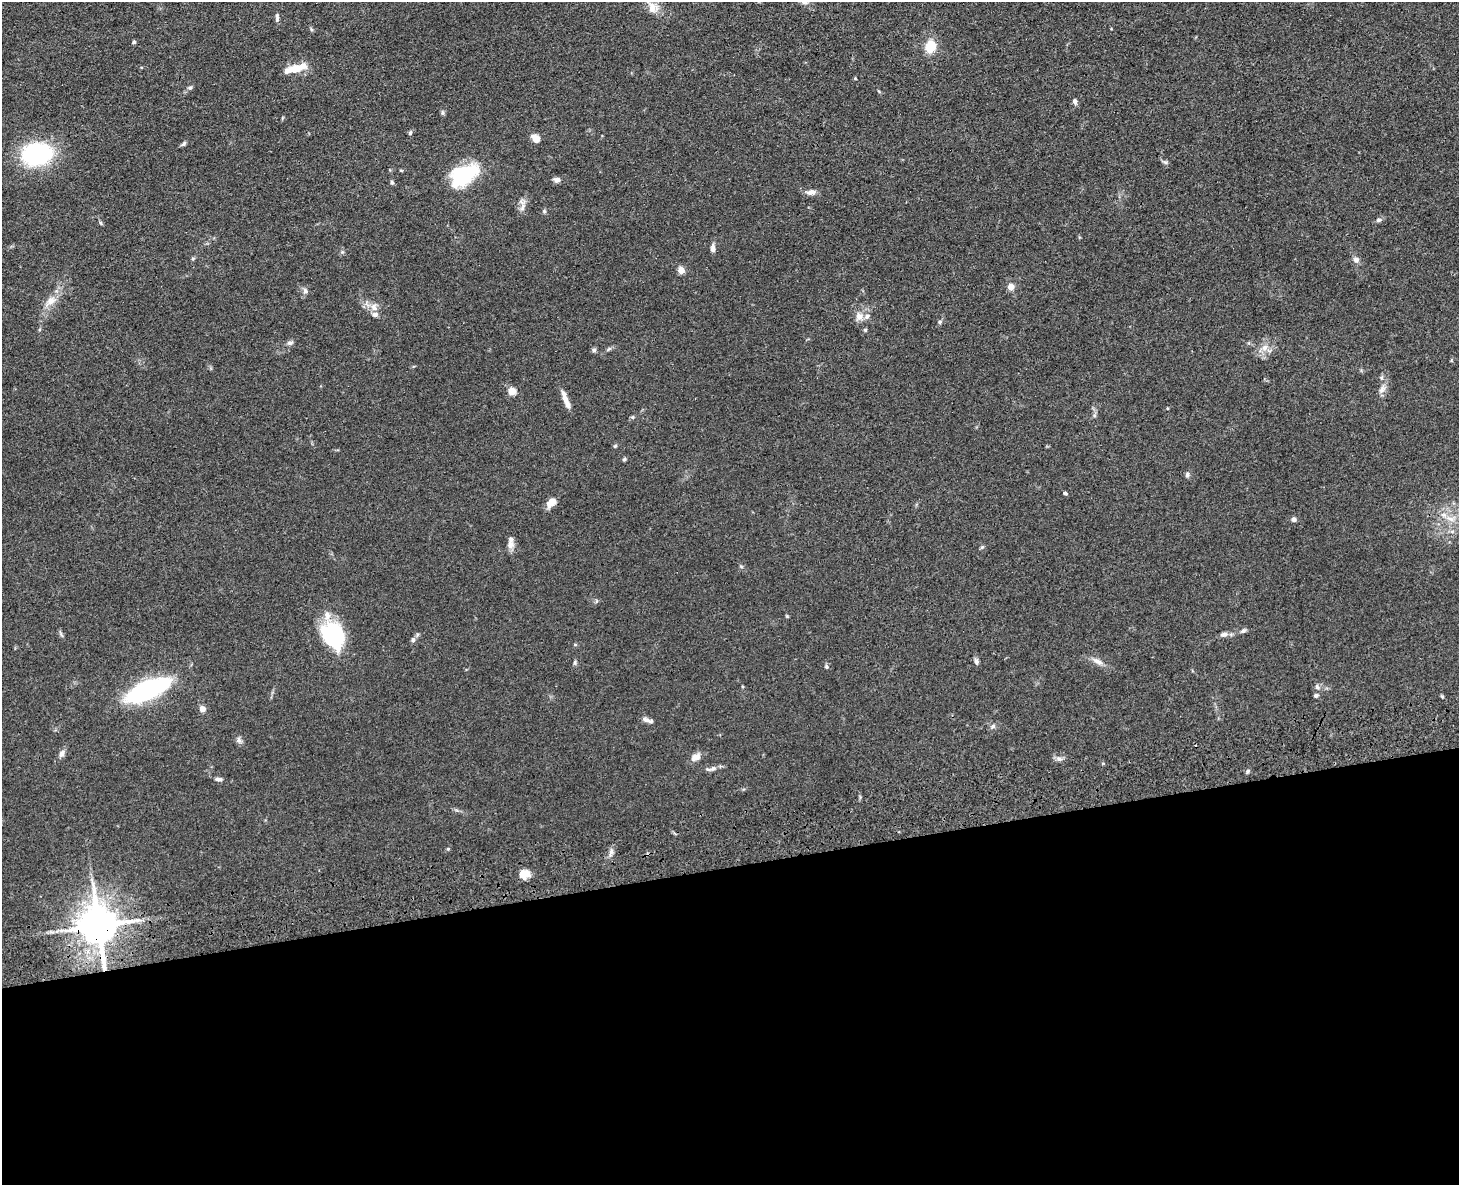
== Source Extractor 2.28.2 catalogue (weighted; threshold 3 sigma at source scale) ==
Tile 11 of 3 x 4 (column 2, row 4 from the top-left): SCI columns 1728-3184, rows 117-1299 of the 4800 x 4963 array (HDU 1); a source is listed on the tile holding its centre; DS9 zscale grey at full resolution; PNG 1461 x 1187 px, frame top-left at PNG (2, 2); no overlay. Shown black and unused: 27% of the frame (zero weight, under 3 of 4 exposures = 6% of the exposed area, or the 3 px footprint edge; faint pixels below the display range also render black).
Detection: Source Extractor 2.28.2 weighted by HDU 2 'WHT'; one run over the whole footprint, this tile lists its part. Background 0.0683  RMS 0.0059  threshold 0.0265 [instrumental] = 3 sigma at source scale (4.5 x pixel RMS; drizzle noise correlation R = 1.50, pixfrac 1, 0.05/0.05 arcsec/px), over >= 5 px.
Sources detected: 86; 1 inside a brighter object's white glare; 1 cosmic-ray / hot-pixel residue — not listed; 3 inside a brighter listed object's ellipse — not listed separately; the other 81 listed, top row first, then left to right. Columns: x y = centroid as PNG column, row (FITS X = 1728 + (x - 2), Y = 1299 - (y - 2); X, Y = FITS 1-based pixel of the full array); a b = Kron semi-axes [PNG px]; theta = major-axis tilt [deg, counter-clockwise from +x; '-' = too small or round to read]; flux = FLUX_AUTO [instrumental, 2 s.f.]
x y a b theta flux
652 8 15 12 -60 6.3
277 17 12 4 -90 1.6
311 29 6 4 -71 0.78
134 42 4 4 - 1.2
930 46 12 10 75 12
295 68 30 8 15 10
855 78 4 4 - 0.53
190 88 6 4 7 1
1075 101 7 5 -73 1.8
443 113 6 4 -71 0.93
410 133 6 4 72 0.96
536 139 9 7 -38 5.4
184 144 8 5 45 1.1
37 154 28 20 8 67
1165 162 6 5 - 1.1
463 177 25 21 37 38
557 180 8 6 -5 2.1
392 182 6 4 80 1
811 192 12 7 2 3.1
522 207 12 6 72 2.8
544 211 6 5 - 0.9
1378 220 7 5 16 1.3
713 248 11 5 89 2.5
193 258 5 5 - 0.77
1356 259 9 7 -43 2.3
681 270 5 4 - 10
1011 287 6 6 - 4.5
305 291 8 6 -71 1.8
51 301 18 10 43 6.7
374 307 11 8 -82 3.7
859 317 9 8 - 4.1
940 322 6 5 - 0.89
865 330 5 5 - 0.7
290 343 8 6 15 1.6
1265 348 10 8 45 3.8
609 349 8 4 34 1.1
594 350 7 5 -15 1.2
1382 377 6 4 70 0.86
1382 389 13 7 55 3
512 391 5 5 - 15
565 399 24 5 -69 5.3
633 417 6 4 90 0.68
615 446 5 4 - 0.77
624 459 5 4 - 0.84
1187 475 8 5 64 1.2
1065 493 4 3 - 1.2
551 502 11 7 56 5.7
1294 519 6 5 - 1.8
1450 519 11 6 -18 3.9
1452 531 7 4 1 1.2
510 544 12 9 -89 3.5
982 547 6 4 42 0.8
741 566 6 3 -19 0.69
596 601 6 4 71 0.74
787 616 5 3 - 0.53
1243 631 8 5 27 1.4
1224 634 11 7 8 2.3
61 635 9 3 -69 0.96
333 635 24 20 -61 59
413 640 7 5 86 1.5
976 661 8 6 -73 1.5
1097 661 15 7 -27 3.5
575 662 7 4 89 0.95
826 667 6 5 - 0.95
1317 687 7 5 -68 1.3
148 690 33 12 25 120
1316 695 5 5 - 1.1
202 709 6 6 - 3.9
646 719 11 6 -19 2.5
992 726 8 5 41 1.4
239 740 10 6 -75 1.7
62 754 10 6 74 2.3
695 757 13 8 27 4
1059 759 8 6 -19 1.9
713 768 11 6 22 2.3
1248 771 6 4 71 0.85
219 779 10 5 -4 1.6
448 849 4 4 - 0.58
611 851 9 6 64 2.1
524 874 12 11 - 5.6
98 926 11 10 - 2000
Overlapping masked pixels (flux is a lower limit): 1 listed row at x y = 98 926
Isophote crosses this tile's border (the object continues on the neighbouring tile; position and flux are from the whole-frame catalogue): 1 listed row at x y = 1450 519